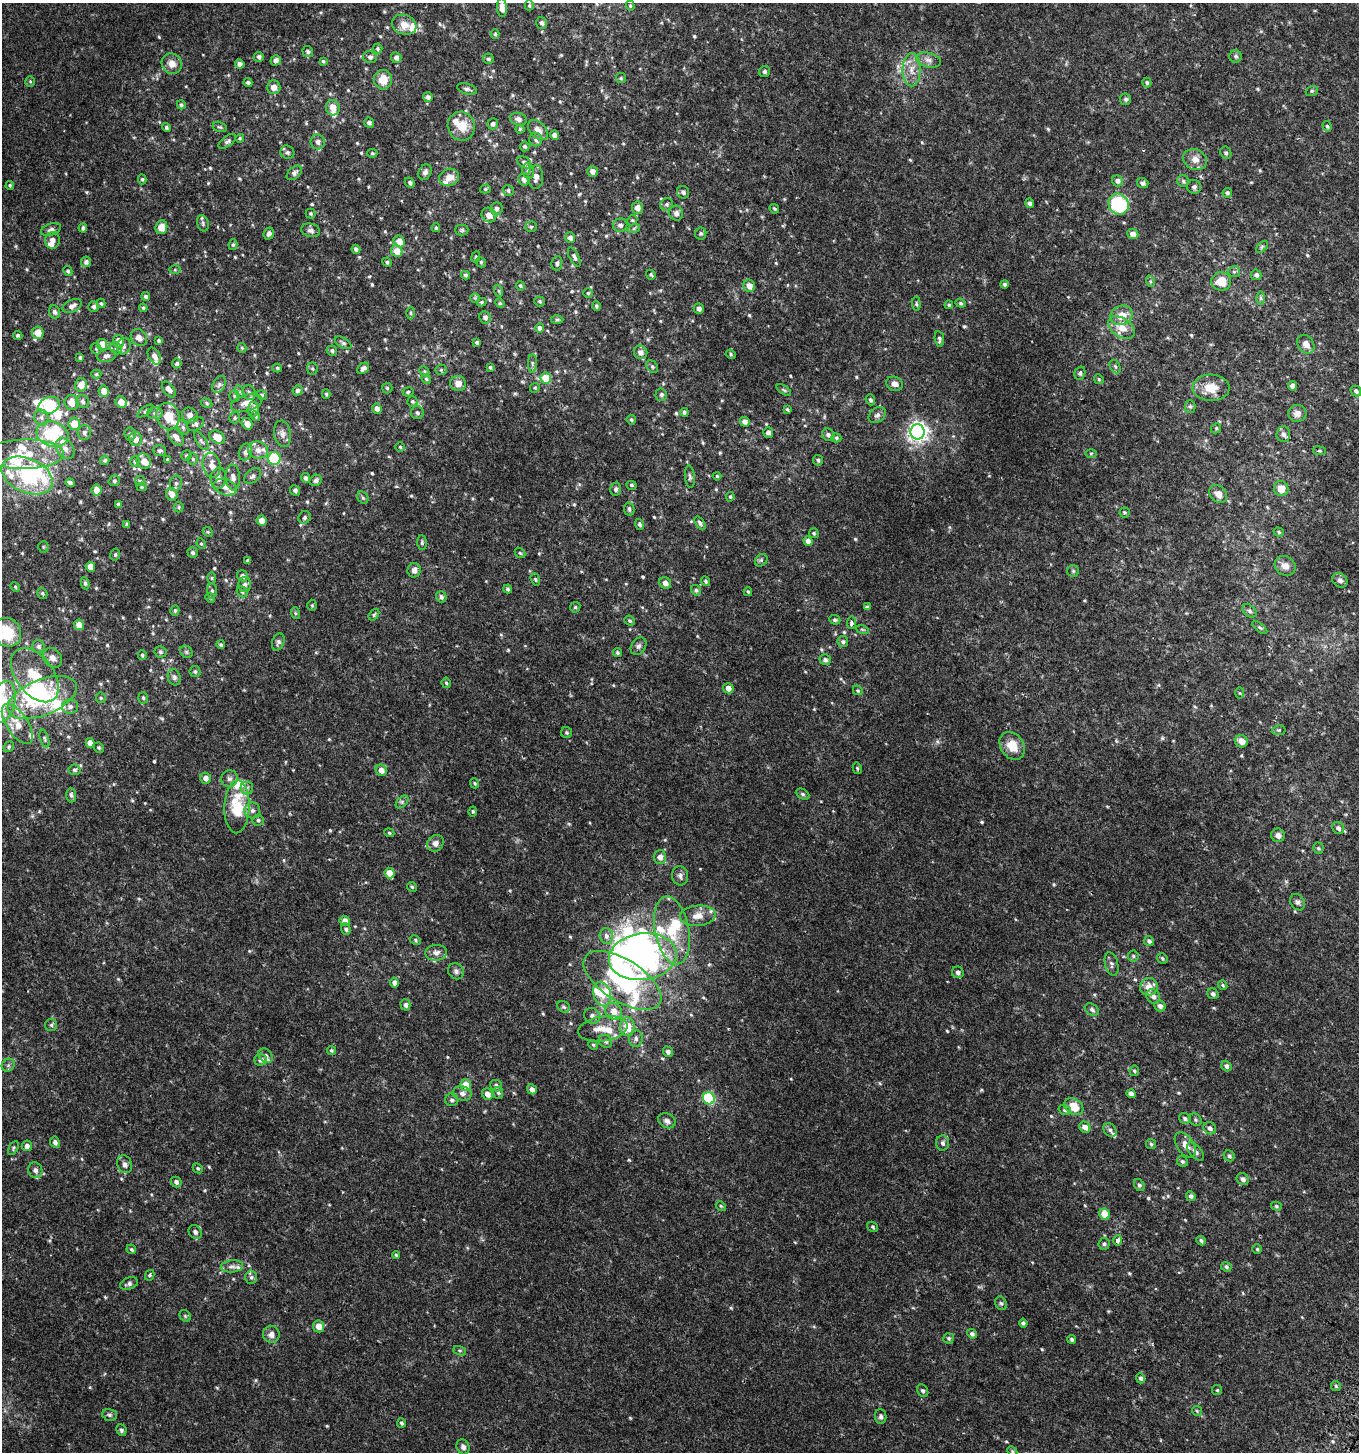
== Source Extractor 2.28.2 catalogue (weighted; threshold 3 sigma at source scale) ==
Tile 6 of 4 x 4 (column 2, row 2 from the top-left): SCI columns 1679-3035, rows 2963-4412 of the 6001 x 5912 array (HDU 1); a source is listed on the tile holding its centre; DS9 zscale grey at full resolution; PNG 1361 x 1454 px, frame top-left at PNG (2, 3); each listed source drawn as its Kron ellipse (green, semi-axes under 4 px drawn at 4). Shown black and unused: <1% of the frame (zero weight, under 2 of 3 exposures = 3% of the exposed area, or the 3 px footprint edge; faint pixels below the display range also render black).
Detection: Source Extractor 2.28.2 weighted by HDU 2 'WHT'; one run over the whole footprint, this tile lists its part. Background 0.0457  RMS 0.0076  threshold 0.034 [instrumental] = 3 sigma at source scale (4.5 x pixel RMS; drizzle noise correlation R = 1.50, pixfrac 1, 0.0396/0.0396 arcsec/px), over >= 5 px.
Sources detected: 692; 11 inside a brighter object's white glare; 1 cosmic-ray / hot-pixel residue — neither listed nor drawn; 43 inside a brighter listed object's ellipse — not listed separately; of the other 637, all 500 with FLUX_AUTO >= 0.878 (the completeness limit of this list) listed and drawn (137 fainter detections not listed), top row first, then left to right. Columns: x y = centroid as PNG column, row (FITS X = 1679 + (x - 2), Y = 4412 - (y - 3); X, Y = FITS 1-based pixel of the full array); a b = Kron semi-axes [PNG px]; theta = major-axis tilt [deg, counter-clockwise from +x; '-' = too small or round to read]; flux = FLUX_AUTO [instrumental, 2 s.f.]
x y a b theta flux
529 5 5 4 - 0.96
630 6 5 4 - 0.88
502 8 9 5 -85 5.9
542 23 6 5 - 2.3
404 25 12 9 -20 6.9
495 34 5 4 - 1
377 49 5 5 - 1.2
308 52 6 5 - 1.7
1236 56 6 6 - 1.5
259 57 5 5 - 2
370 57 7 6 - 1.8
396 58 5 5 - 2.8
488 59 5 5 - 1.3
276 60 5 5 - 3.1
928 60 13 7 -13 3.6
323 61 4 4 - 0.97
172 64 10 9 - 6.1
240 64 5 4 - 2.4
912 70 17 9 -89 7.6
765 72 6 5 - 1.5
621 78 5 5 - 1
383 80 10 9 - 11
30 81 5 4 - 0.92
1147 82 5 4 - 1.3
248 83 4 4 - 1.4
273 87 7 7 - 4.3
467 89 10 5 -16 1.9
1312 91 6 5 - 1
428 97 5 5 - 2.3
1126 99 6 5 - 1.5
181 105 4 4 - 1.2
333 108 8 7 - 6
518 119 8 6 -18 2.6
369 123 5 4 - 2.2
493 124 5 5 - 2
461 126 14 13 - 12
1327 126 5 4 - 1.1
220 127 7 5 -15 1.1
166 128 5 4 - 1.3
520 129 4 4 - 0.88
538 130 12 7 -45 4.3
555 135 5 4 - 2.8
240 138 4 4 - 0.92
536 140 7 6 - 1.9
227 141 10 5 37 1.9
318 142 7 7 - 2.8
525 146 5 5 - 1.4
287 152 7 6 - 1.7
372 153 5 4 - 0.95
1226 153 6 5 - 1.6
1195 159 12 10 -25 5.5
524 162 7 5 -35 2
528 171 8 6 -76 1.8
592 171 5 5 - 3.1
425 172 8 6 63 2.4
294 173 9 5 41 2
449 177 10 8 22 6.5
536 177 12 7 89 4.3
142 179 5 4 - 1
524 179 6 5 - 3.4
1117 181 6 5 - 2.7
1183 181 6 6 - 1.4
410 182 5 4 - 1.8
1143 183 6 5 - 2.2
10 185 4 4 - 1.1
1194 187 7 6 - 2.1
485 189 5 4 - 1
508 190 6 5 - 1.3
683 192 6 6 - 2.2
1227 193 5 4 - 1.3
1029 203 5 4 - 2.1
667 204 6 6 - 1.7
1119 204 11 10 - 49
637 208 6 5 - 4.8
496 209 6 6 - 2.1
774 209 5 3 - 0.94
676 213 7 7 - 2.9
311 214 5 5 - 0.9
489 215 8 7 - 5.5
632 220 5 4 - 1
203 223 8 5 -73 1.6
620 225 7 6 - 2.2
161 227 7 6 - 7.2
531 227 5 5 - 0.98
83 228 4 3 - 1.2
436 228 4 4 - 1.2
634 228 6 4 19 1.2
51 229 10 6 19 2.4
311 230 9 6 -13 2.6
462 230 6 5 - 1.2
269 233 6 5 - 1.9
701 234 6 5 - 1.1
1133 234 5 5 - 5
570 238 5 5 - 2.9
52 240 8 7 - 3.8
399 241 6 5 - 6.5
233 245 5 4 - 1.1
1262 247 7 4 46 1.2
356 249 4 4 - 1.7
397 251 6 5 - 7.5
476 257 6 4 64 1
574 257 10 4 -62 1.9
86 262 5 5 - 2
387 262 5 4 - 1.3
481 262 5 4 - 1
557 263 7 5 82 1.6
175 269 6 4 0 0.9
68 271 5 4 - 1.2
1234 272 6 5 - 1.3
465 275 4 4 - 1.2
651 275 5 4 - 1.2
1256 275 5 5 - 2.2
1150 281 6 4 -72 1
1221 281 10 9 - 11
1005 284 4 4 - 1.3
520 286 5 4 - 1
749 286 6 5 - 5.6
499 291 6 4 -71 0.97
588 293 5 5 - 0.94
146 296 4 4 - 1.5
475 298 5 5 - 0.89
1261 298 6 4 -89 1.2
540 301 5 5 - 1.1
482 302 5 3 - 0.94
101 303 5 3 - 1
500 303 5 4 - 0.89
961 303 5 4 - 0.97
916 304 7 4 -85 1.2
949 305 4 4 - 1.1
72 306 10 6 27 3.2
94 306 5 5 - 1.9
596 306 5 4 - 1.3
143 308 4 3 - 0.89
699 308 5 5 - 3.1
54 312 7 5 -67 2.1
411 313 6 4 -89 1.1
1121 315 11 9 21 8.5
485 317 6 5 - 2.7
557 320 6 4 1 1.1
539 328 5 4 - 1.9
1122 328 15 9 -34 9
38 333 6 5 - 10
18 335 4 4 - 1.2
139 338 9 7 -54 4.2
939 339 8 4 -82 1.5
159 340 4 3 - 1.2
118 341 6 5 - 7.1
343 343 9 5 -30 1.6
477 343 4 3 - 1.5
1306 344 10 8 -55 4.8
102 345 5 5 - 10
124 346 8 7 - 2.5
116 348 7 5 -47 1.6
242 348 5 4 - 0.94
96 349 6 5 - 1.1
332 351 5 5 - 1.5
641 352 7 6 - 3.7
731 354 5 4 - 0.95
107 356 9 6 12 2.6
154 356 9 5 -61 3.6
80 358 4 4 - 1.2
177 363 5 4 - 1.7
532 363 9 4 -90 1.7
1115 366 7 5 -62 1.3
490 367 4 3 - 0.97
652 367 7 5 -49 1.4
277 368 5 4 - 1.1
363 368 7 5 41 2.5
312 369 6 5 - 1.2
441 370 6 5 - 1.1
424 371 5 4 - 0.95
1080 373 7 5 72 1.4
96 374 5 4 - 0.89
546 378 5 5 - 18
426 379 5 4 - 0.94
1099 379 5 4 - 0.92
219 384 9 6 63 2.1
458 384 8 7 - 5.3
895 384 8 7 - 3.5
81 385 6 6 - 7.1
1292 386 4 4 - 3.1
387 388 5 5 - 1
535 388 5 4 - 0.96
1211 388 18 13 -2 12
169 389 9 5 -53 3.3
297 390 5 4 - 1.5
784 390 8 4 -35 1.1
104 391 5 5 - 6.2
1356 391 6 5 - 1.8
240 392 6 4 -72 0.99
408 392 5 4 - 1
249 393 7 6 - 2.1
326 394 5 4 - 1
262 395 5 4 - 1.2
661 395 6 6 - 1.9
234 396 5 5 - 1.1
870 400 5 4 - 1.6
412 401 5 5 - 1.1
72 402 7 7 - 6.8
83 402 7 6 - 1.7
121 402 6 5 - 8.4
207 403 6 4 -29 1.1
247 403 16 8 17 6.9
49 405 11 8 23 36
1190 406 6 5 - 1.2
253 409 7 6 - 4.5
377 409 5 5 - 3.6
787 409 4 3 - 1
145 411 9 3 34 1.1
684 412 4 4 - 1.3
155 413 7 6 - 1.9
417 413 6 6 - 1.7
1297 413 9 8 - 4.1
190 415 8 7 - 3.6
877 415 9 7 38 2.5
168 416 13 11 -71 13
256 416 5 4 - 0.99
41 418 8 7 - 3
235 418 6 5 - 1.1
631 420 5 5 - 1.2
745 422 5 5 - 3.1
74 424 6 5 - 13
195 424 9 6 27 2.3
247 424 6 5 - 6
183 427 7 5 -64 1.5
1216 428 5 4 - 0.92
917 432 7 7 - 370
84 433 7 6 - 2.2
768 433 5 5 - 2.6
52 434 16 12 -17 39
130 434 6 5 - 1.2
282 434 13 8 -79 3.8
1283 434 8 7 - 2.3
828 435 6 6 - 1.9
176 437 10 6 -53 3.7
217 437 8 6 -29 11
836 438 5 4 - 1.1
136 439 7 6 - 5
201 441 11 5 -55 1.9
400 447 5 5 - 1
65 449 11 8 -55 4.2
258 450 10 8 -16 4.9
160 451 6 5 - 1.6
1319 451 6 3 -7 0.9
246 452 9 6 73 3.1
1091 453 6 4 1 0.88
25 454 39 14 1 28
186 456 5 5 - 1.2
274 458 6 6 - 39
193 459 5 5 - 1
105 460 5 4 - 1.1
168 460 4 3 - 1.4
818 460 5 5 - 1.4
135 461 5 4 - 1.1
144 461 8 7 - 4.6
212 465 12 9 -79 5.6
27 476 27 17 -24 77
253 476 10 6 42 2.3
717 476 4 4 - 0.96
233 477 13 7 -87 4.1
690 477 11 5 -85 1.8
218 478 11 7 82 3.5
305 478 5 4 - 2
316 480 6 5 - 2.2
114 481 6 5 - 1.2
140 481 5 5 - 1.1
70 483 4 3 - 1.9
176 483 8 6 78 1.9
631 485 5 4 - 1.1
142 487 5 4 - 0.93
225 487 12 8 -17 5.3
616 489 6 5 - 2
1281 489 7 7 - 6.6
96 490 5 5 - 5.2
295 490 5 4 - 1.8
172 494 6 5 - 5.4
1218 494 10 7 -48 5.1
730 497 5 3 - 0.92
363 498 6 5 - 1.2
118 504 4 3 - 1.2
179 507 5 5 - 0.89
629 509 6 5 - 1.8
1125 512 5 5 - 0.97
305 517 6 6 - 1.6
261 521 5 5 - 4.7
700 523 8 4 -53 1.6
127 524 3 3 - 1
640 524 5 4 - 1.6
208 532 5 4 - 0.91
1279 532 5 4 - 0.96
814 533 5 5 - 1
808 541 5 4 - 3.9
422 543 7 4 -86 1.3
201 544 5 4 - 0.91
43 547 5 5 - 0.91
193 553 5 5 - 1.6
520 553 6 4 -42 1
115 555 6 4 76 1
248 560 3 3 - 1.1
761 560 7 5 45 1.5
1285 566 11 9 -35 5.1
90 567 5 4 - 6.7
414 570 7 6 - 3.7
1073 571 6 6 - 1.2
242 576 6 5 - 2.3
212 578 6 4 90 0.89
535 579 6 4 -71 0.91
1340 580 8 6 -38 2.6
706 581 5 4 - 1.1
85 583 6 4 -80 1.3
665 583 6 5 - 3.7
244 585 7 6 - 2.7
15 587 5 4 - 0.88
508 589 4 4 - 1.1
696 590 5 4 - 1.3
212 591 7 5 -86 1.6
242 592 6 5 - 1.2
748 592 4 3 - 0.91
42 593 6 4 -58 1
441 597 6 5 - 2
210 598 5 4 - 0.99
312 605 5 5 - 0.95
575 607 6 5 - 0.94
867 607 4 3 - 1.6
175 611 5 4 - 1.3
1249 611 8 5 -41 1.6
295 613 6 4 -72 0.98
374 615 6 4 54 1.1
835 620 6 4 -23 1.1
630 621 5 4 - 1.2
852 623 6 4 83 2.5
79 625 5 5 - 7.2
1260 628 9 4 -38 1.3
862 629 6 4 -19 0.98
7 632 15 13 -59 22
278 642 9 6 70 2
843 642 5 5 - 1.5
221 645 4 3 - 1.1
38 646 6 6 - 2
638 646 9 7 57 2
160 652 6 6 - 1.4
186 652 7 5 -46 1.4
617 653 4 4 - 0.98
142 655 5 3 - 1.1
52 658 11 8 -47 3.9
825 660 5 5 - 2.2
195 672 5 5 - 1.3
35 675 31 18 -53 24
174 677 8 6 -73 1.9
446 683 5 4 - 0.99
728 688 5 5 - 4.9
858 690 5 4 - 0.88
1239 693 6 4 -89 0.91
42 697 36 18 22 57
101 698 5 5 - 0.97
143 698 6 5 - 1.2
3 702 21 12 76 16
70 707 8 7 - 2.7
17 724 23 10 -57 9.8
1279 730 7 5 10 1.1
566 732 5 5 - 1.1
44 738 9 4 -73 1.1
1241 741 6 6 - 5.5
90 743 5 4 - 4.2
1012 746 15 11 -55 12
9 747 6 5 - 1
99 748 5 5 - 1.1
857 768 6 4 -77 0.95
74 770 6 5 - 1.5
381 770 6 5 - 5.5
206 778 6 5 - 3.5
229 779 8 8 - 2.7
475 783 5 4 - 0.96
247 788 6 6 - 1.7
803 794 7 5 -28 1.3
71 795 7 5 -89 1.7
402 802 7 4 45 1.5
237 807 26 12 88 28
252 810 8 8 - 2.6
473 811 5 4 - 0.99
258 820 5 5 - 1.4
1338 828 7 5 -49 2.5
389 833 5 4 - 0.92
1278 835 7 6 - 2.9
435 843 9 7 47 4
1318 848 5 5 - 1
660 857 7 6 - 4.4
389 873 5 5 - 7.6
680 876 9 8 - 2.6
412 887 5 4 - 0.99
1297 902 9 6 -57 2.1
698 916 18 10 4 7.3
345 921 5 5 - 4.8
346 929 6 4 -70 1.5
672 930 34 17 -79 28
606 936 8 6 -74 3.1
415 940 6 4 -30 1
1149 941 5 5 - 2.1
436 953 11 8 4 3.7
1133 956 5 5 - 1.2
643 957 34 23 8 170
1162 958 5 5 - 1.2
1111 964 12 6 -77 2.3
456 971 8 7 - 2.2
958 972 6 6 - 2.1
622 980 44 21 -32 67
394 982 5 4 - 3.1
1223 985 5 4 - 0.94
1149 987 9 8 - 7.6
602 994 12 8 -74 9.2
1213 994 6 5 - 2
1153 996 7 6 - 3.2
405 1005 6 5 - 1.8
1160 1006 6 5 - 2.8
564 1007 7 5 -32 1.3
1092 1009 8 5 -35 1.6
614 1011 9 8 - 7
592 1016 8 7 - 2.5
51 1025 6 6 - 1.3
627 1027 9 7 -86 13
603 1029 25 12 9 10
636 1039 8 7 - 2.2
605 1041 7 6 - 2.2
593 1045 5 4 - 0.93
331 1050 5 4 - 1.1
668 1052 5 5 - 2.3
266 1056 8 6 -42 2
261 1060 6 6 - 2.6
8 1065 7 6 - 1.7
1226 1066 5 4 - 2.4
1134 1071 5 5 - 1.2
466 1085 6 5 - 11
496 1086 6 5 - 1.8
532 1089 5 4 - 3.2
462 1093 9 7 -13 3.1
498 1093 6 5 - 1.2
487 1094 6 5 - 4.7
1131 1094 4 4 - 3.9
709 1098 6 5 - 54
452 1100 6 6 - 1.8
1074 1107 10 8 -33 11
1065 1110 6 4 -17 1.2
1185 1118 6 5 - 1.5
1195 1120 7 5 -47 1.2
667 1121 9 7 -29 2.5
1085 1127 6 5 - 4.1
1210 1128 7 6 - 2.4
1110 1130 8 5 -52 2
55 1142 6 5 - 2.3
943 1143 7 6 - 2.3
1151 1144 5 5 - 1.1
1185 1145 14 8 -56 5.2
27 1146 5 5 - 2.7
13 1148 7 4 61 1.1
1195 1152 11 6 -48 2.7
1229 1156 6 5 - 1.7
1182 1161 6 5 - 1.3
125 1164 9 7 -64 2.7
198 1168 5 4 - 0.95
35 1170 8 7 - 2.3
1243 1179 6 5 - 2.7
176 1182 5 5 - 2.1
1139 1185 6 5 - 1.6
1191 1196 5 4 - 2.1
721 1206 5 4 - 0.88
1276 1206 5 4 - 1.2
1104 1214 6 5 - 9.7
873 1227 6 4 -34 1.1
195 1232 7 6 - 2.4
1117 1240 5 4 - 3.6
1201 1241 5 4 - 1.6
1104 1244 6 5 - 1.4
131 1249 5 4 - 1.1
1257 1249 4 4 - 0.94
396 1255 4 4 - 0.88
232 1266 11 6 5 2.9
1226 1267 5 4 - 1.5
150 1275 5 4 - 1.5
251 1277 7 5 87 1.6
129 1284 9 6 21 2
1001 1303 7 5 -65 1.3
185 1316 6 5 - 1
1023 1323 4 4 - 1.3
318 1326 6 5 - 6.3
271 1334 8 8 - 4.2
972 1334 5 4 - 1.8
949 1338 5 5 - 1.1
1072 1339 4 4 - 1.3
460 1351 7 4 -17 1.1
1141 1378 5 4 - 1.9
1336 1386 5 4 - 0.96
1217 1390 5 5 - 0.9
923 1391 7 5 -54 1.5
1197 1411 5 4 - 0.93
110 1415 8 5 -15 1.6
881 1416 7 5 -84 1.8
401 1423 5 4 - 1.5
121 1430 6 5 - 1.6
463 1447 8 6 -62 2.7
1012 1451 5 4 - 0.91
Isophote crosses this tile's border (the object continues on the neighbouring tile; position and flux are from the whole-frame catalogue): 3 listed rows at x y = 7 632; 3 702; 9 747